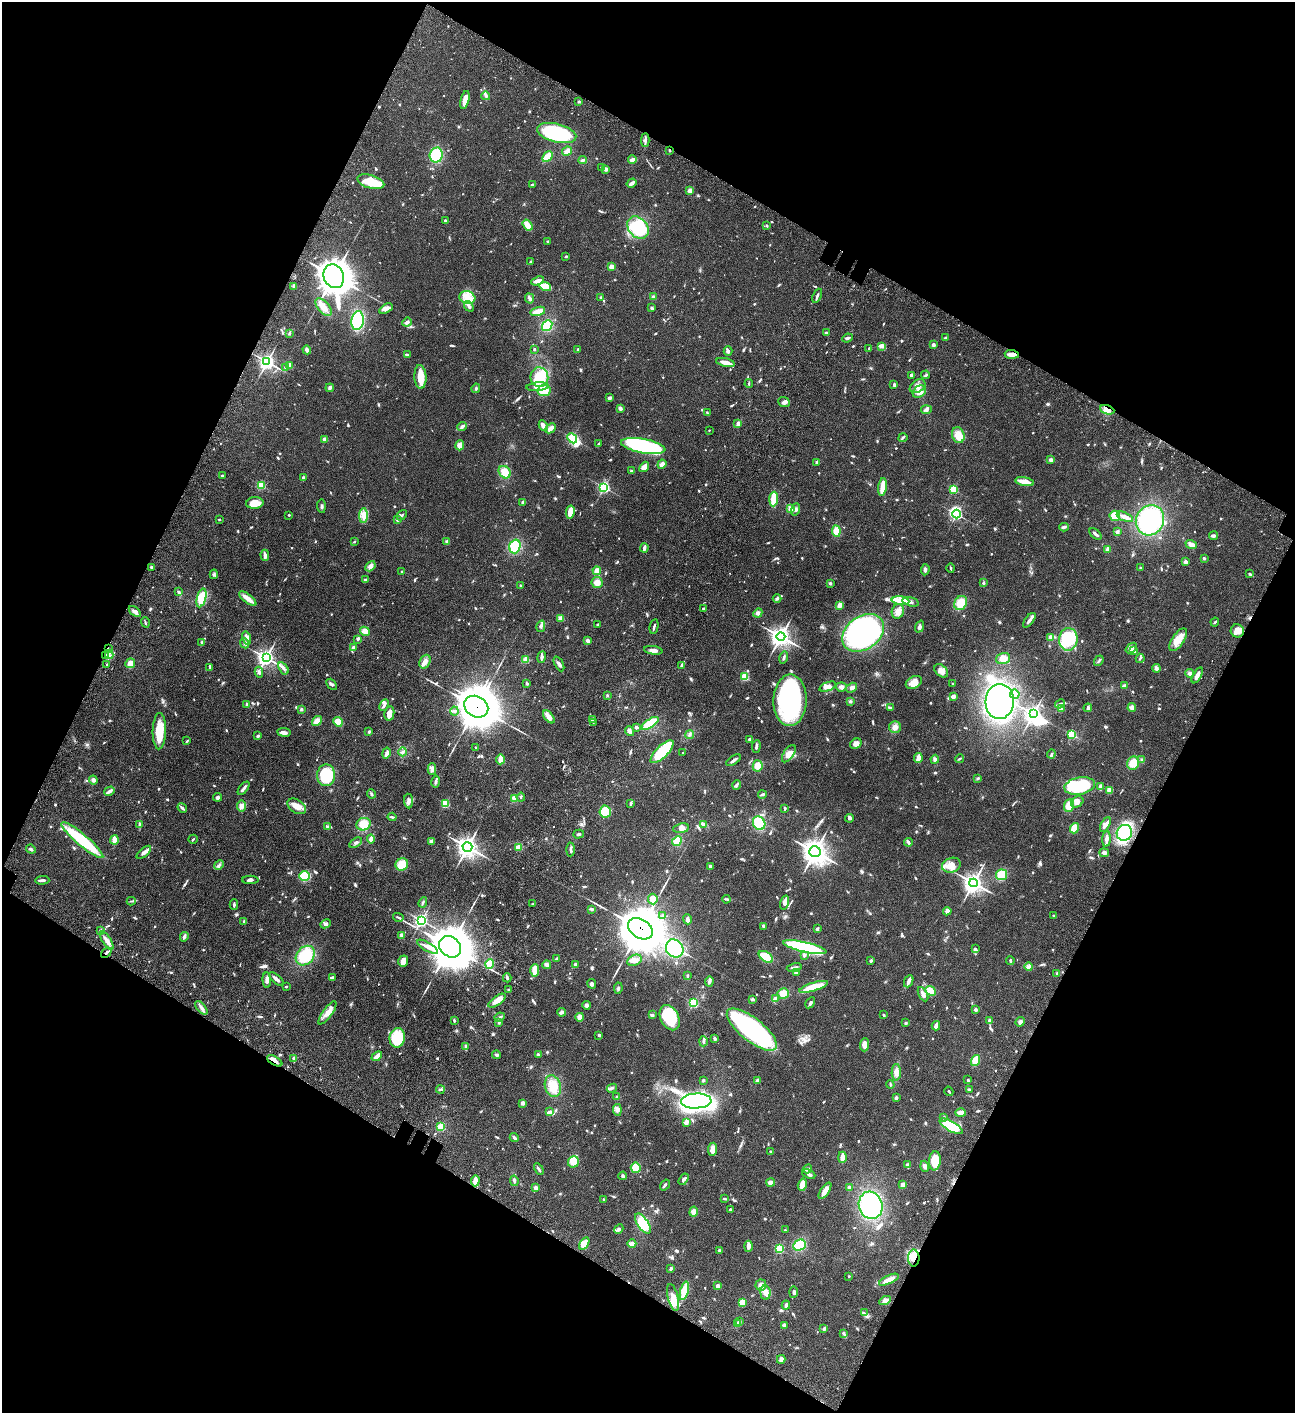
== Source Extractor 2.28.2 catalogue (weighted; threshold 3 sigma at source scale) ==
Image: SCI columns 506-5675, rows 202-5843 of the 6051 x 6049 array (HDU 1 of 3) = the unmasked area's bounding box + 8 px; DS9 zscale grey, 4 x 4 block average (1 PNG px = mean of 4 x 4 image px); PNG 1297 x 1415 px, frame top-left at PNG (2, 2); each listed source drawn as its Kron ellipse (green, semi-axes under 4 px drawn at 4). Shown black and unused: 46% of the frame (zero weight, under 3 of 4 exposures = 13% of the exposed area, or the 3 px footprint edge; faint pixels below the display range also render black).
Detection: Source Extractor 2.28.2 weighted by HDU 2 'WHT'. Background 0.0627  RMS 0.0058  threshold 0.0262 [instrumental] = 3 sigma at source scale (4.5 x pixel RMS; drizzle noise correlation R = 1.50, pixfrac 1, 0.05/0.05 arcsec/px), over >= 5 px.
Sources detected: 1044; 1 too faint to see at this stretch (4 x 4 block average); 8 inside a brighter object's white glare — neither listed nor drawn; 13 coinciding with a brighter row at this scale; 50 inside a brighter listed object's ellipse — not listed separately; of the other 972, all 500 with FLUX_AUTO >= 3.7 (the completeness limit of this list) listed and drawn (472 fainter detections not listed), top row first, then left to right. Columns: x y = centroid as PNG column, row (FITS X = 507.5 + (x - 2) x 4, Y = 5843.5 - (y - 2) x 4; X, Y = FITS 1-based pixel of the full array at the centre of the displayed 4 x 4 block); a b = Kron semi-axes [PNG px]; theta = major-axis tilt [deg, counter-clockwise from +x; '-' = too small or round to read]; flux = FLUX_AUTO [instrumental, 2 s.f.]
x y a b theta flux
486 96 4 3 - 5.6
465 100 9 3 77 36
579 102 3 2 - 4.2
557 133 20 9 -14 290
645 140 7 2 88 10
669 150 2 2 - 4.4
567 151 5 3 - 24
436 155 7 6 - 140
547 157 6 3 46 72
583 160 4 3 - 7.1
632 160 4 3 - 12
602 167 4 2 - 4.1
606 169 3 3 - 12
371 182 14 6 -16 75
631 183 5 3 - 13
532 185 3 2 - 5.5
690 191 3 3 - 20
445 220 2 2 - 11
527 225 6 4 -55 30
767 225 2 2 - 5
638 228 12 9 -50 200
548 242 2 2 - 12
566 256 3 2 - 4.5
530 262 4 2 - 3.7
611 267 3 3 - 15
334 276 12 10 -66 4600
537 281 7 3 21 18
294 286 3 2 - 4.2
545 287 6 4 -18 66
817 296 7 2 66 8.1
601 297 2 2 - 4.2
653 297 4 3 - 7.7
467 298 8 6 -17 51
530 298 5 3 - 11
469 306 6 3 -53 12
324 307 10 5 -50 31
652 308 2 2 - 14
386 309 7 3 30 14
538 311 8 3 15 39
358 321 9 6 82 200
407 322 5 3 - 8.4
547 326 6 4 52 86
289 333 3 2 - 3.8
826 333 3 3 - 6.2
946 337 4 2 - 4.9
847 338 5 2 - 7.8
933 345 3 3 - 7.6
881 346 4 3 - 7.7
869 348 2 2 - 4.4
534 349 2 2 - 4.9
578 349 3 2 - 4.5
307 350 4 3 - 14
728 351 4 3 - 8.2
1012 354 7 2 -3 28
407 355 4 2 - 8.3
267 362 3 3 - 860
725 362 9 3 -14 32
289 365 4 2 - 11
285 367 3 2 - 3.8
911 375 2 2 - 9.5
925 375 4 2 - 3.9
420 377 12 6 -87 63
539 377 10 9 - 89
749 384 4 2 - 3.9
894 385 4 2 - 6
918 386 8 6 35 21
537 387 11 4 5 20
330 388 4 3 - 7.5
476 388 5 2 - 5
544 391 7 5 10 44
919 392 7 5 40 35
610 398 4 3 - 6.7
784 402 6 4 -22 10
620 408 3 3 - 8.8
926 410 5 4 - 8.7
1107 410 7 4 -21 26
707 413 4 2 - 3.9
738 424 4 3 - 10
543 426 5 3 - 22
462 427 5 3 - 7.3
550 428 6 3 42 17
709 430 2 2 - 4.9
958 435 8 6 -74 38
572 438 5 3 - 280
903 438 5 2 - 5.2
325 439 2 2 - 39
599 444 3 2 - 6.7
460 445 5 4 - 22
643 446 22 7 -10 410
1051 460 4 3 - 7.3
817 462 4 3 - 6.2
662 464 5 4 - 15
644 467 5 4 - 17
631 471 3 2 - 5.6
505 472 7 5 -49 39
222 476 2 2 - 9
303 478 4 3 - 6.9
1025 482 9 3 -11 40
261 485 2 2 - 160
604 487 3 2 - 420
882 487 9 2 82 83
954 489 2 2 - 150
774 499 7 3 87 92
255 503 9 6 4 49
523 503 3 3 - 6.7
321 506 7 3 -85 6.2
791 508 2 2 - 76
796 509 6 3 71 8.5
570 512 6 3 79 44
956 514 4 3 - 340
289 515 2 2 - 4
363 515 7 4 88 33
402 515 6 2 48 4.9
1115 516 5 5 - 52
1125 517 8 3 -24 25
219 519 2 2 - 4.5
397 520 3 2 - 5.2
1150 520 15 14 - 250
1064 527 4 3 - 6.3
836 531 5 4 - 40
1117 532 3 3 - 7.5
1095 534 7 2 -41 10
1213 536 4 3 - 10
354 541 3 2 - 3.9
447 542 4 3 - 7.3
1191 544 6 3 -19 25
515 546 7 5 74 98
644 548 4 2 - 11
1108 549 4 3 - 16
265 555 5 3 - 12
1204 558 2 2 - 11
1185 562 3 3 - 9.7
370 566 6 3 48 16
152 567 3 2 - 6.5
951 568 5 2 - 4.2
1140 568 2 2 - 4.4
925 570 6 3 84 8.9
401 571 2 2 - 4.2
597 571 4 3 - 16
214 574 4 3 - 5.4
1249 574 3 3 - 4.4
365 580 3 2 - 6.6
597 583 5 5 - 26
830 583 4 3 - 4.8
983 583 3 2 - 5.3
521 586 4 2 - 4.6
178 592 4 3 - 5
201 598 9 4 75 77
248 598 10 3 -39 38
777 598 4 3 - 5.6
900 601 9 4 -7 24
911 602 8 2 -14 11
961 603 7 6 - 53
840 605 4 3 - 22
703 609 2 2 - 4.3
898 611 7 6 - 21
135 612 7 3 -38 17
758 613 5 4 - 9.6
561 618 4 3 - 18
1029 620 9 3 51 13
145 622 5 2 - 4.1
1215 622 4 2 - 4.7
598 625 2 2 - 4
541 626 6 2 75 8.2
654 626 7 2 78 7.1
919 627 6 3 68 8.2
365 631 5 4 - 22
1237 631 6 6 - 27
863 633 23 16 36 850
781 637 4 4 - 1300
1051 637 4 3 - 17
246 638 7 3 -75 14
357 639 4 3 - 5.1
1068 639 11 9 83 180
1178 640 13 6 55 44
588 641 3 2 - 13
202 643 2 2 - 6.6
245 643 5 3 - 9.7
353 648 3 2 - 22
1131 648 6 3 39 11
108 649 3 2 - 4.5
653 650 9 4 -8 17
1134 651 4 3 - 11
109 654 4 2 - 6.8
105 655 3 2 - 4
542 657 6 2 81 9.6
266 658 3 3 - 1000
784 658 6 2 75 5
1140 658 4 2 - 4.6
526 659 3 3 - 21
1003 659 7 5 19 30
1099 661 6 2 54 5.7
425 662 7 5 64 17
130 663 5 4 - 23
559 664 8 3 -63 11
107 665 3 2 - 3.8
681 665 4 3 - 5.3
210 667 4 2 - 6.7
283 668 7 3 -58 11
1156 668 4 3 - 11
941 671 8 5 -44 26
259 672 5 3 - 8.3
1190 673 4 4 - 9
1197 675 9 3 60 19
745 677 2 2 - 140
914 682 8 6 27 32
527 683 4 2 - 3.9
332 684 6 3 -47 7.1
953 684 2 2 - 4
1125 686 4 3 - 12
828 687 8 4 20 17
841 687 5 4 - 10
851 688 6 4 33 10
1015 694 5 4 - 15
607 695 3 2 - 3.7
953 696 3 2 - 16
790 700 26 16 89 580
850 701 3 3 - 4.4
1000 701 17 14 87 990
246 704 4 2 - 4.6
1060 704 5 3 - 7.2
384 705 6 3 64 8
476 707 12 10 -32 9900
891 708 2 2 - 4.2
1088 708 4 3 - 7.5
1132 708 4 4 - 15
301 709 3 2 - 5.3
1061 709 4 3 - 6
454 711 4 2 - 4.2
389 713 7 5 79 24
1033 714 4 3 - 780
549 717 7 3 -52 28
592 720 2 2 - 30
317 721 5 4 - 19
338 722 5 3 - 31
593 722 2 2 - 4.2
650 723 10 4 33 150
636 727 3 3 - 7.8
895 727 6 6 - 17
159 731 18 6 89 80
629 731 5 3 - 13
284 732 7 3 -8 15
369 732 2 2 - 12
690 735 4 3 - 6.4
1072 735 2 2 - 150
258 736 2 2 - 8.9
749 739 2 2 - 8.9
187 741 4 2 - 4
856 744 6 5 - 18
756 746 6 2 84 7
476 747 2 2 - 6.2
403 752 4 2 - 5.3
662 752 15 6 45 140
386 753 5 3 - 9.2
683 753 2 2 - 5.3
789 754 10 5 56 22
1051 754 5 2 - 3.8
918 758 5 3 - 27
500 759 5 2 - 41
935 759 4 3 - 10
959 759 4 2 - 4.1
734 760 8 2 33 12
1142 760 4 3 - 4.3
1133 763 7 6 - 41
758 766 5 5 - 30
432 769 6 3 -89 9.9
326 775 10 9 - 140
978 778 3 2 - 4.2
93 780 4 4 - 11
436 782 6 3 79 7.1
737 785 5 2 - 4.9
1080 786 15 8 10 260
1101 787 4 2 - 18
244 788 8 2 52 12
1109 790 4 3 - 21
109 791 5 2 - 15
371 794 4 2 - 4.9
762 794 4 3 - 6.3
218 797 4 3 - 7.4
521 797 4 2 - 4.5
514 798 2 2 - 96
408 801 7 3 -85 11
1077 802 6 5 - 14
631 803 3 2 - 7.1
445 804 2 2 - 170
1069 805 7 5 70 35
241 806 5 4 - 17
297 806 10 6 -34 31
182 808 5 3 - 6.9
785 808 4 2 - 5.4
605 812 6 5 - 72
392 817 4 2 - 4.3
850 818 4 3 - 6.3
759 823 7 6 - 89
139 824 3 2 - 3.9
364 824 7 6 - 56
704 825 4 3 - 12
1105 825 8 3 60 15
327 826 3 3 - 4.7
681 828 8 4 8 16
1074 828 5 4 - 41
1124 833 8 7 - 170
579 834 5 2 - 6.2
193 839 5 2 - 3.7
371 839 4 2 - 29
1106 839 8 3 87 16
82 840 27 5 -40 200
114 840 4 3 - 30
431 841 4 3 - 14
677 841 5 4 - 53
908 842 4 3 - 7.8
356 843 7 3 34 7.4
467 847 5 4 - 1600
519 847 2 2 - 98
31 849 5 2 - 5.4
570 849 7 2 87 7.7
144 852 9 4 40 14
815 852 6 5 - 2700
1104 853 4 3 - 8.5
402 864 6 6 - 58
219 865 5 3 - 8.1
951 865 9 7 17 28
710 866 2 2 - 10
1001 875 5 5 - 68
305 876 5 4 - 110
42 880 7 2 2 12
250 880 8 3 1 8.9
973 883 4 4 - 1300
653 899 5 4 - 39
726 899 4 2 - 4.3
131 901 4 2 - 4
423 902 5 2 - 4.9
784 902 7 4 74 13
533 904 4 2 - 5.6
234 905 5 2 - 6.9
591 909 3 2 - 7.5
947 911 4 3 - 18
663 916 4 3 - 6.6
1054 916 3 3 - 4.6
398 917 5 2 - 5.2
687 919 5 3 - 12
421 920 3 3 - 520
244 921 3 2 - 4.6
326 924 5 3 - 8.7
763 926 3 2 - 8
640 929 14 9 -32 17000
817 929 3 3 - 5.2
101 931 2 2 - 16
402 935 3 3 - 7.6
184 937 5 3 - 8.6
107 941 10 3 -57 21
428 947 12 3 -30 16
450 947 12 9 -41 12000
805 947 22 5 -13 420
675 948 9 8 - 190
976 949 3 3 - 4.8
106 953 6 2 40 9.7
804 955 4 3 - 6.4
305 956 11 8 48 140
766 957 8 4 -35 87
557 959 2 2 - 22
634 960 8 5 24 16
871 960 4 3 - 5.5
1010 960 4 2 - 4.4
403 961 5 5 - 29
490 964 5 4 - 42
575 964 3 3 - 7.9
547 965 4 3 - 15
794 967 7 2 12 7.8
1029 967 4 3 - 7.1
535 970 6 3 87 51
796 972 3 3 - 8.8
1057 973 3 3 - 4.8
687 976 2 2 - 5.9
333 977 3 3 - 4.3
507 978 4 2 - 7.5
276 979 9 3 -42 16
267 980 7 4 -86 15
709 981 5 3 - 6.2
909 981 6 2 66 19
592 984 5 3 - 6.6
286 987 2 2 - 5.5
813 987 15 4 17 100
618 988 6 3 82 5.7
509 990 3 2 - 6.3
931 991 6 4 -41 43
783 993 5 5 - 32
923 994 8 3 -62 13
752 999 4 3 - 6.2
775 999 2 2 - 30
497 1001 10 4 35 25
693 1003 2 2 - 220
810 1003 6 3 57 7.3
586 1005 4 3 - 8.3
201 1008 8 3 -51 12
976 1010 3 2 - 7.2
561 1012 4 3 - 12
327 1013 14 4 54 29
652 1015 3 3 - 6.6
884 1015 3 2 - 3.7
500 1017 5 3 - 7.3
580 1017 4 3 - 18
670 1018 13 9 -63 190
454 1020 3 2 - 3.7
989 1020 3 3 - 5.1
499 1022 3 2 - 6.3
1020 1022 5 3 - 11
906 1023 2 2 - 9.8
936 1026 5 3 - 13
752 1030 31 11 -38 550
599 1035 3 2 - 5.3
397 1038 10 7 81 140
714 1038 3 2 - 7.6
703 1041 5 2 - 7.7
864 1045 7 4 87 23
466 1046 3 2 - 13
538 1054 3 2 - 6
497 1055 4 3 - 7.7
377 1056 6 3 43 18
293 1058 2 2 - 4.9
975 1060 6 3 72 58
275 1061 8 2 -30 19
896 1072 8 4 89 20
703 1080 3 2 - 4.7
757 1080 4 3 - 7.5
968 1080 2 2 - 4.7
890 1085 4 2 - 3.7
553 1086 11 8 -74 55
612 1088 5 2 - 6
969 1089 3 2 - 4.8
440 1090 4 2 - 4.8
949 1091 5 2 - 5.8
617 1097 4 3 - 6.6
896 1098 4 3 - 4.8
696 1101 15 7 3 1400
522 1103 4 3 - 9.4
617 1110 6 4 -84 16
550 1112 3 3 - 6.4
961 1113 5 3 - 25
944 1117 2 2 - 7.3
686 1122 2 2 - 38
951 1126 13 5 -31 120
441 1127 2 2 - 160
514 1138 5 2 - 8.8
713 1149 7 4 85 26
770 1151 2 2 - 6.2
842 1157 5 3 - 22
935 1161 9 6 84 75
573 1162 6 5 - 30
907 1165 3 3 - 13
925 1166 5 3 - 13
636 1168 5 5 - 60
539 1169 6 2 -60 6.4
807 1169 5 3 - 8.4
809 1174 7 3 -24 8.6
623 1176 4 3 - 5.6
684 1179 6 3 57 9.2
475 1181 5 2 - 42
514 1181 5 3 - 6.5
771 1182 4 3 - 17
665 1185 6 2 56 5.6
802 1185 6 4 74 25
903 1185 4 3 - 15
849 1187 3 3 - 7.2
536 1188 4 4 - 9.1
825 1191 9 4 56 29
603 1199 2 2 - 7.6
724 1199 3 2 - 4.1
871 1205 14 11 -74 350
730 1210 2 2 - 8.5
694 1212 5 4 - 20
643 1224 12 5 -56 100
619 1229 5 3 - 6.7
785 1230 2 2 - 3.9
584 1243 7 4 58 34
632 1244 4 3 - 20
800 1245 6 5 - 85
748 1246 5 3 - 16
779 1249 2 2 - 140
719 1250 3 2 - 5.7
914 1258 8 6 -90 33
671 1269 3 2 - 7.4
849 1276 2 2 - 4.6
889 1280 11 3 25 25
761 1285 5 5 - 19
718 1286 3 3 - 11
684 1291 9 3 75 110
765 1292 7 5 -83 20
793 1292 6 3 89 6.4
673 1297 14 5 -76 39
885 1301 6 3 28 17
742 1302 4 3 - 29
786 1305 4 3 - 6.7
864 1313 3 2 - 4.7
740 1322 2 2 - 6.6
738 1323 2 2 - 23
784 1325 3 3 - 9.5
824 1329 4 2 - 10
844 1333 4 2 - 7.5
781 1359 4 3 - 12
Overlapping masked pixels (flux is a lower limit): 10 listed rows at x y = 669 150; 1012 354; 1107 410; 108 649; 105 655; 476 707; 640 929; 106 953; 275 1061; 914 1258
Diffuse or blended objects may show on this block-average render without a row.